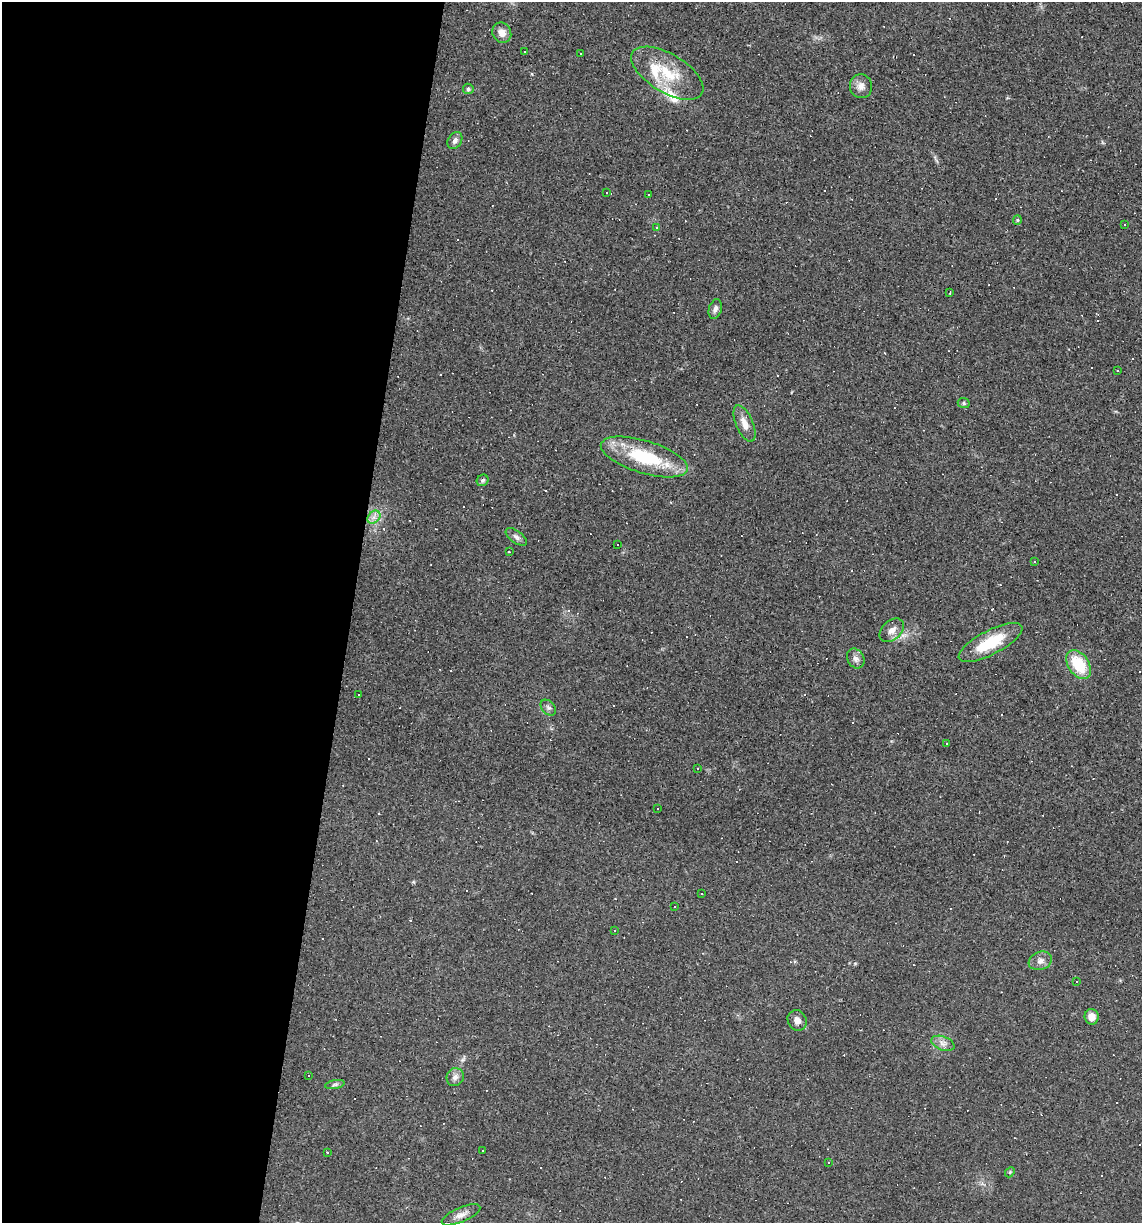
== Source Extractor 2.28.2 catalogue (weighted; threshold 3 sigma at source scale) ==
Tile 5 of 4 x 4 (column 1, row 2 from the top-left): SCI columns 114-1253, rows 2445-3665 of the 4907 x 4887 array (HDU 1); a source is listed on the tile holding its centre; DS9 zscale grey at full resolution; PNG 1144 x 1225 px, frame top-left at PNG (2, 2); each listed source drawn as its Kron ellipse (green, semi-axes under 4 px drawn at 4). Shown black and unused: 31% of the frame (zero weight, under 2 of 3 exposures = <1% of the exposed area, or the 3 px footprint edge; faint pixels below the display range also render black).
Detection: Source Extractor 2.28.2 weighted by HDU 2 'WHT'; one run over the whole footprint, this tile lists its part. Background 0.0627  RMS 0.0068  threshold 0.0305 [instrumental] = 3 sigma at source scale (4.5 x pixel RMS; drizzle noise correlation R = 1.50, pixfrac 1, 0.05/0.05 arcsec/px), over >= 5 px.
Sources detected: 92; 39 cosmic-ray / hot-pixel residue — neither listed nor drawn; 4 inside a brighter listed object's ellipse — not listed separately; the other 49 listed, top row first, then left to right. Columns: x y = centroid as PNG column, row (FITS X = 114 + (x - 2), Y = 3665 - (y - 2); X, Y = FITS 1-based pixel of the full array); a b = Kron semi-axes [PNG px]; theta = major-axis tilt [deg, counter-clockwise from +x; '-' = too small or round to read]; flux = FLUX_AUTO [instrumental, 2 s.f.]
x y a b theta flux
502 33 10 9 - 5.6
525 52 3 2 - 0.94
581 54 3 2 - 0.77
667 73 40 19 -31 27
861 86 12 11 - 4.7
468 89 5 5 - 1.4
455 140 9 6 58 2.8
607 193 3 3 - 5.4
648 195 2 2 - 0.59
1017 220 5 4 - 0.79
1124 225 3 3 - 1.5
657 228 3 3 - 2
950 292 3 2 - 1.1
715 309 10 6 74 2.7
1117 370 2 2 - 0.56
964 403 6 5 - 1.2
744 424 19 8 -67 6.4
644 457 45 16 -17 43
483 480 6 5 - 1.3
374 517 7 5 45 2.7
516 537 12 6 -37 2.7
617 545 3 3 - 5
509 552 3 2 - 0.78
1034 562 3 3 - 22
892 630 14 9 41 5
990 642 35 12 28 26
856 659 10 8 -60 3.2
1078 664 16 10 -56 25
359 695 3 3 - 1.8
548 708 9 6 -47 1.9
946 744 3 3 - 18
697 768 3 2 - 0.8
657 809 3 3 - 8.4
702 894 2 2 - 0.46
675 906 3 3 - 14
615 930 3 3 - 3.5
1040 961 12 9 20 3.8
1076 981 3 3 - 2.8
1092 1017 8 7 - 6.6
797 1020 10 9 - 4.3
943 1043 12 6 -21 3.4
309 1075 2 2 - 0.61
455 1077 9 8 - 3.3
335 1085 10 4 11 1.6
483 1150 3 2 - 1.1
328 1152 3 3 - 1.5
829 1162 3 3 - 3.4
1010 1172 5 4 - 0.89
461 1215 21 7 23 4.9
Unlisted compact peaks at least as high as the median listed source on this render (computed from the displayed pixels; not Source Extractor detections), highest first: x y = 532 74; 855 963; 413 882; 1102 142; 891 741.